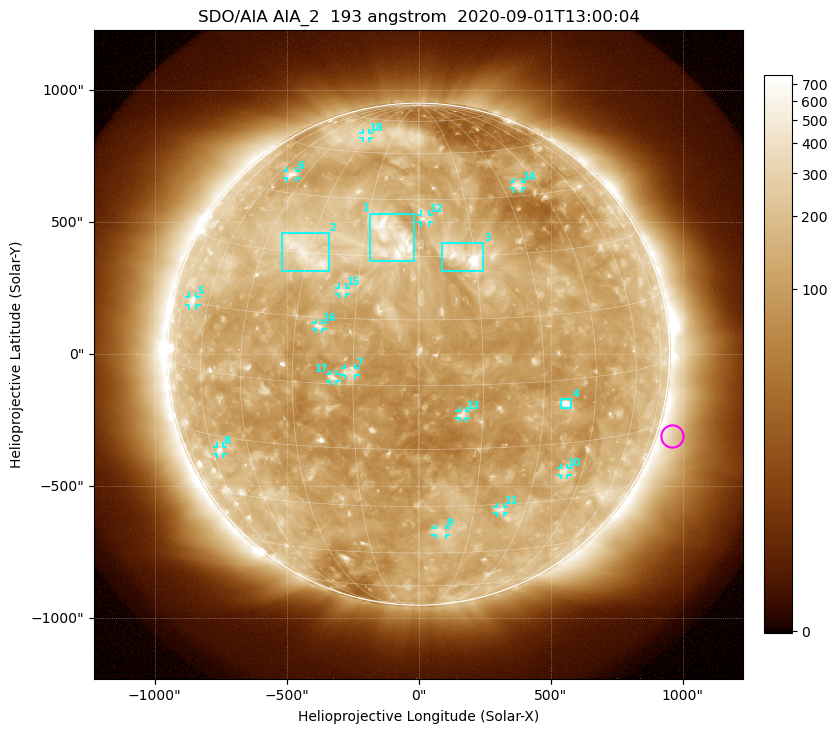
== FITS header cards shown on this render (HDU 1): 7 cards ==
TELESCOP= 'SDO/AIA'
INSTRUME= 'AIA_2'
WAVELNTH=                  193
WAVEUNIT= 'angstrom'
DATE-OBS= '2020-09-01T13:00:04.84'
CTYPE1  = 'HPLN-TAN'
CTYPE2  = 'HPLT-TAN'

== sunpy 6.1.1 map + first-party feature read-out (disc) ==
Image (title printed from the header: SDO/AIA AIA_2  193 angstrom  2020-09-01T13:00:04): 1024 x 1024 px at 2.4 arcsec/px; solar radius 951 arcsec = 396 px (full disc in frame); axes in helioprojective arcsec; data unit not stated in the header (colour bar unlabelled)
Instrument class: DISC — disc imager (sunpy class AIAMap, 193 A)
Bright regions (active regions / flare kernels): reference = the median radial profile (limb darkening/brightening removed); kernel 9 px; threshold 5 sigma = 224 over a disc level ~122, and >= 1.15x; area >= 12 px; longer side >= 10 px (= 24 arcsec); searched inside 0.97 R_sun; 18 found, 18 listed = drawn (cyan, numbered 1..; 14 of them under ~33 arcsec drawn as corner ticks so the feature stays visible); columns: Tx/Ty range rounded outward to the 5 arcsec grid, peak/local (2 s.f.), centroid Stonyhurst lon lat
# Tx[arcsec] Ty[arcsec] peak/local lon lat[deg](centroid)
1 -185..-15 350..535 5.4 -7 +34
2 -515..-340 315..460 5 -31 +30
3 85..245 315..420 7.9 +12 +30
4 540..580 -205..-170 7.7 +36 -6
5 -870..-840 185..220 3.3 -68 +15
6 -500..-460 665..695 3.7 -52 +50
7 -280..-240 -80..-50 3.9 -16 +3
8 -765..-740 -380..-350 4 -56 -19
9 65..105 -685..-660 3.4 +6 -38
10 540..565 -460..-430 3.8 +39 -22
11 295..325 -600..-575 4 +23 -32
12 10..40 500..530 3.5 +2 +40
13 155..180 -240..-215 4.2 +10 -7
14 360..390 625..650 3.3 +36 +48
15 -300..-275 225..255 3.5 -19 +21
16 -390..-365 95..120 3.6 -24 +13
17 -335..-310 -100..-75 3.9 -20 +1
18 -210..-185 815..840 2.6 -32 +67
Off-limb structures (1.02-1.3 R_sun): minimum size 162 px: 3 found; the strongest spans PA ~215..280 deg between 1.02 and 1.3 R_sun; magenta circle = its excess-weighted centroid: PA ~250 deg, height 1.06 R_sun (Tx ~960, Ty ~-310 arcsec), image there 1.5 x the reference